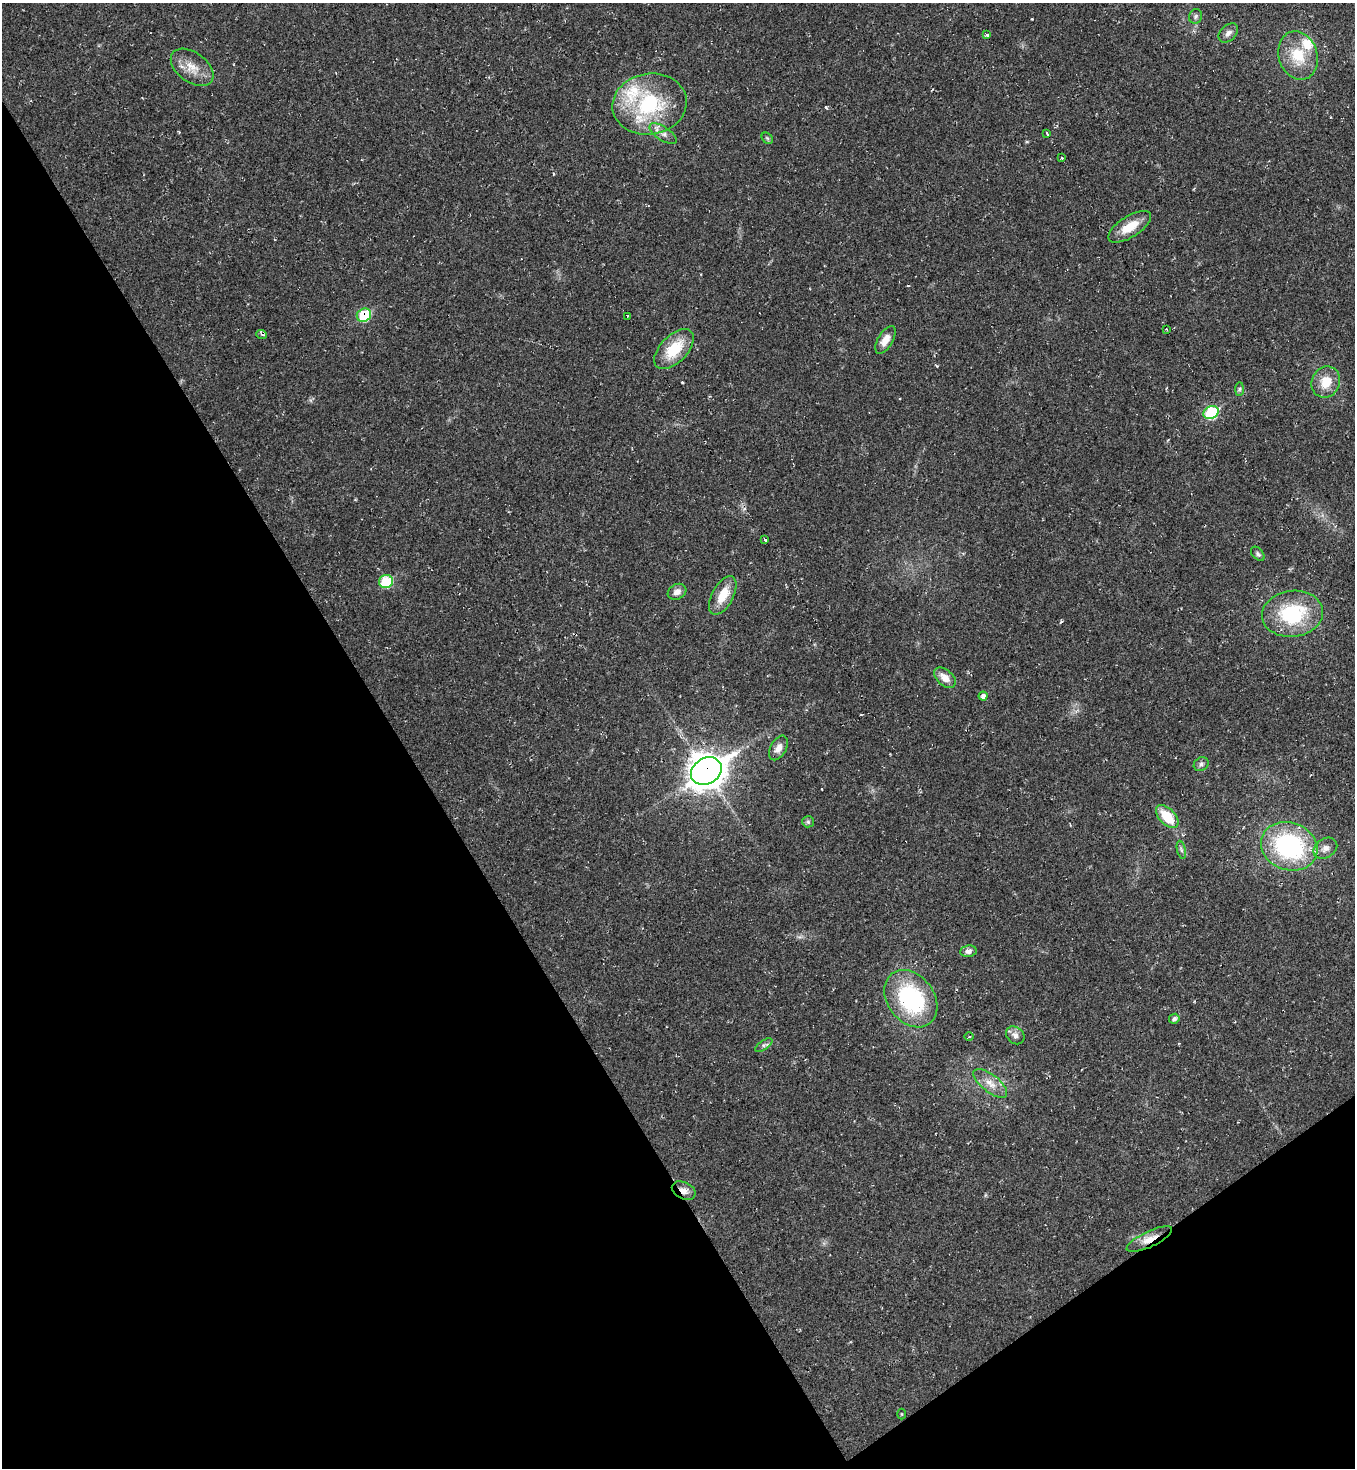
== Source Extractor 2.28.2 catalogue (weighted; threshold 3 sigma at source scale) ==
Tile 14 of 4 x 4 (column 2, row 4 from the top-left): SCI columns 1508-2860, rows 5-1470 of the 5861 x 5867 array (HDU 1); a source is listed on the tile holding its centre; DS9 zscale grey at full resolution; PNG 1357 x 1470 px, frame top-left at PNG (2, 3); each listed source drawn as its Kron ellipse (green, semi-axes under 4 px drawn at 4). Shown black and unused: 34% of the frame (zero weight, under 2 of 3 exposures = <1% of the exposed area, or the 3 px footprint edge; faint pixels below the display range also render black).
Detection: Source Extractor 2.28.2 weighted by HDU 2 'WHT'; one run over the whole footprint, this tile lists its part. Background 0.0314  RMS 0.0062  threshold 0.0279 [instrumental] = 3 sigma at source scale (4.5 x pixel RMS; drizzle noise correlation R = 1.50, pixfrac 1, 0.05/0.05 arcsec/px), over >= 5 px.
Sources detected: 49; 1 cosmic-ray / hot-pixel residue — neither listed nor drawn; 2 inside a brighter listed object's ellipse — not listed separately; the other 46 listed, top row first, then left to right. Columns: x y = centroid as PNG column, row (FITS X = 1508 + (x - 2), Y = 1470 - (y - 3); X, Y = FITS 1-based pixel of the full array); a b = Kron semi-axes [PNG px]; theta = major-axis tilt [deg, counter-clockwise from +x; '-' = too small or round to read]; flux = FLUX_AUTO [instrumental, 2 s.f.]
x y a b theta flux
1195 16 7 6 - 1.5
1228 33 11 7 45 2.9
987 35 4 3 - 9.8
1298 55 25 19 -73 20
192 67 24 15 -36 11
650 104 37 30 10 54
663 134 15 6 -33 4
1047 134 3 3 - 8
767 138 6 5 - 0.89
1062 158 3 3 - 1.5
1130 227 24 10 33 11
364 315 7 6 - 28
627 316 3 2 - 0.74
1166 329 3 2 - 0.83
262 334 5 3 - 0.92
885 340 15 7 59 6
674 349 24 13 46 21
1326 382 16 14 62 11
1239 389 7 4 89 1.1
1211 413 8 6 28 46
765 540 3 3 - 2.5
1258 554 8 5 -46 1.4
386 581 7 6 - 29
677 592 10 7 29 3.4
723 595 21 10 62 12
1292 614 30 23 7 45
945 678 12 8 -41 5.9
983 696 4 4 - 2.3
778 748 13 8 61 4.2
1201 764 8 6 38 1.7
706 771 16 12 33 920
1167 817 14 8 -47 17
808 822 6 5 - 1.2
1289 846 29 23 -20 81
1325 848 13 9 33 4.1
1181 850 9 4 -77 1.3
968 951 8 5 8 2.9
911 999 31 23 -53 65
1174 1019 5 4 - 1.8
1015 1035 10 8 -40 3.5
969 1037 5 3 - 0.6
764 1045 10 4 35 1.6
990 1083 20 8 -39 7
684 1191 12 8 -26 4.5
1149 1239 25 7 25 7.6
902 1414 5 3 - 0.54
Overlapping masked pixels (flux is a lower limit): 4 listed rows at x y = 364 315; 706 771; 684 1191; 1149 1239